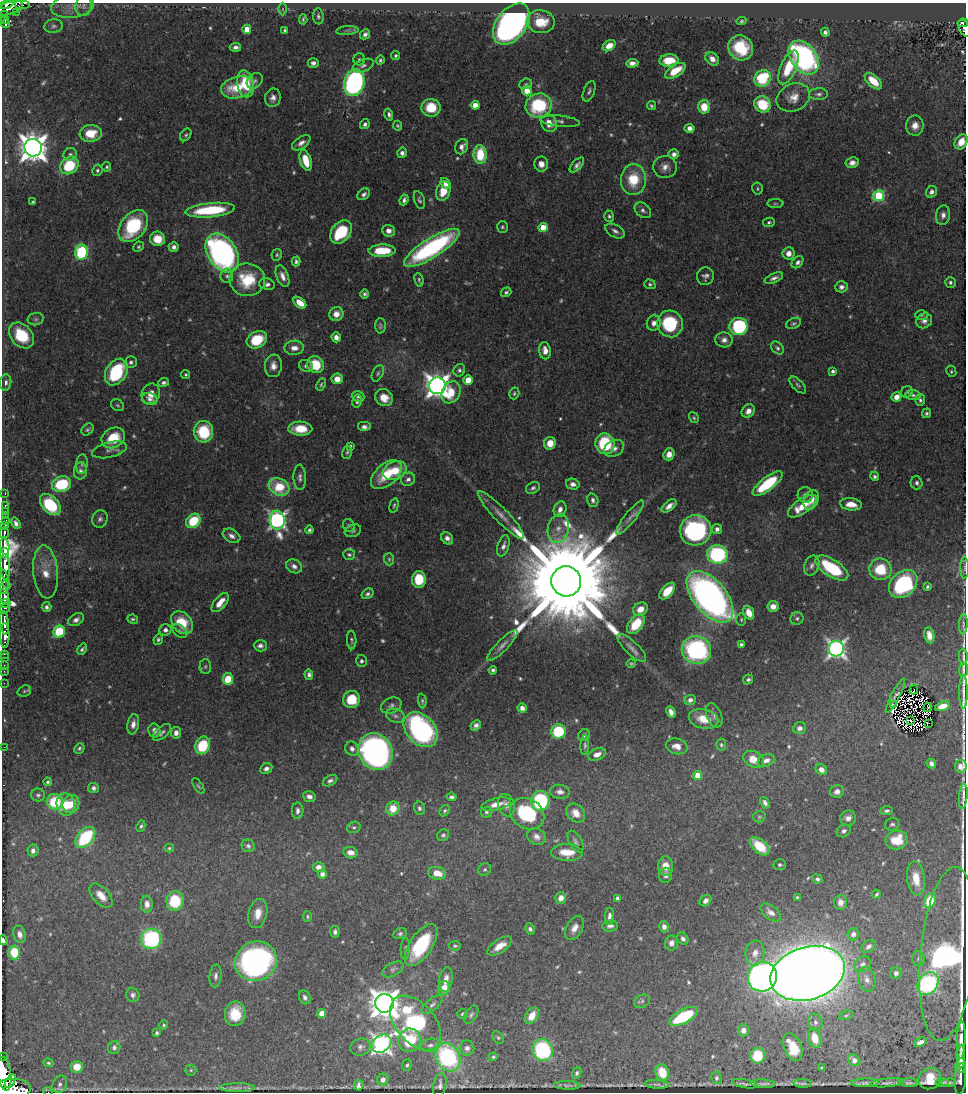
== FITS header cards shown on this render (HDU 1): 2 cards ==
NAXIS1  =                  964
NAXIS2  =                 1090

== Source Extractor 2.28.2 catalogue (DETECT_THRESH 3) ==
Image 964 x 1090 px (HDU 1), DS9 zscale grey, 1 PNG px = 1 image px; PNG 968 x 1094 px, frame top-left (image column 1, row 1090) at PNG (2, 3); each listed source drawn as its Kron ellipse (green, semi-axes under 4 px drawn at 4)
Background 0.403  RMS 0.012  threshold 0.0373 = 3 sigma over >= 5 px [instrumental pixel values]
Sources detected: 639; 7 with non-positive FLUX_AUTO (blend fragments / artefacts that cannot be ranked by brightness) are neither listed nor drawn; of the other 632, the 500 brightest by FLUX_AUTO listed and drawn (132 fainter detections omitted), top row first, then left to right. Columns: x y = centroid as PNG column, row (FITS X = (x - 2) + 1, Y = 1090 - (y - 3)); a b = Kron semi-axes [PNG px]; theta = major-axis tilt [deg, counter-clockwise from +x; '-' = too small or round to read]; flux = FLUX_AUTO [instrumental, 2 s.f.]
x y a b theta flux
7 4 7 3 23 220
23 4 8 3 0 29
73 6 21 11 8 11
84 6 10 8 78 3.7
8 8 15 6 17 390
283 9 6 4 -90 1.3
16 12 3 2 - 21
5 14 3 3 - 36
318 16 8 5 -85 2.2
303 19 5 3 - 1.4
5 20 4 2 - 52
742 21 5 4 - 1.3
541 22 14 11 -8 20
963 23 5 3 - 47
6 24 4 3 - 51
511 24 23 15 52 440
53 26 9 6 7 2.6
964 28 9 5 -62 99
247 29 4 4 - 17
285 30 4 3 - 1.6
347 31 11 4 4 2.2
825 32 4 4 - 2.5
365 34 5 4 - 3
609 46 7 5 34 8.7
235 47 5 4 - 3.2
741 48 13 12 - 36
396 56 4 4 - 1.7
804 58 19 12 -54 210
359 59 6 6 - 1.9
712 59 7 6 - 6.2
380 60 4 4 - 1.7
669 60 9 6 4 21
313 63 5 4 - 3.4
632 63 6 4 4 4.5
363 66 11 6 23 3.2
788 67 18 7 67 29
675 71 12 6 33 19
762 78 9 7 52 61
255 81 9 6 41 2.6
873 81 10 5 -42 18
354 83 13 10 74 230
245 84 13 8 -79 35
526 84 6 5 - 1.6
237 87 17 10 16 35
527 91 4 4 - 18
589 91 11 5 69 2.5
819 94 9 6 4 2.9
273 98 9 7 77 4.9
793 98 17 13 25 12
762 104 9 7 -32 37
475 105 4 4 - 9.8
539 105 13 12 - 61
651 106 4 3 - 1.4
704 107 6 6 - 21
431 108 9 9 - 24
389 114 6 4 -76 2.5
560 121 20 5 -6 3.9
549 123 9 7 -57 11
365 124 5 4 - 2.5
397 126 5 5 - 1.3
915 126 10 8 89 8
690 128 5 4 - 5
91 133 11 8 6 21
186 135 7 5 53 1.6
961 142 8 6 56 14
301 143 10 5 35 4.7
462 147 8 6 64 5.8
33 148 9 8 - 1400
402 153 5 5 - 2.9
70 154 7 6 - 2.5
480 154 9 6 -88 36
674 154 5 5 - 4.1
306 160 11 5 -73 20
852 163 7 5 10 5
541 164 7 7 - 6.7
69 165 10 8 39 42
577 165 9 4 46 3.2
107 167 4 4 - 1.4
665 167 12 11 - 6.9
97 170 6 5 - 1.8
633 179 15 12 85 30
446 183 6 4 -51 7
757 189 6 5 - 1.4
443 191 10 7 74 15
931 192 6 5 - 3.8
364 194 7 5 38 3
879 196 5 5 - 80
404 200 5 4 - 2.8
419 200 9 5 -73 1.9
33 202 3 3 - 1.3
775 204 8 4 0 1.3
210 210 25 7 6 60
643 210 9 6 -41 3.3
943 215 10 7 82 5.1
609 216 6 4 -71 1.9
769 222 6 4 11 1.7
133 226 18 12 51 69
502 227 6 5 - 1.5
543 228 4 4 - 22
389 231 6 5 - 5.9
615 231 11 6 -29 3.6
341 232 13 9 50 45
157 239 7 7 - 14
138 247 5 4 - 1.3
174 247 5 4 - 3.6
432 248 32 9 32 160
382 251 13 6 1 29
81 252 7 6 - 78
222 253 21 14 -57 330
789 253 6 6 - 5.3
277 255 6 5 - 1.6
296 261 5 4 - 2.3
798 262 7 5 47 3
227 276 7 6 - 2.4
282 276 11 6 -69 6
705 276 9 8 - 3.6
774 278 10 4 23 3.5
247 280 18 16 -6 41
419 280 7 4 -76 1.6
950 282 5 5 - 2.5
267 284 8 5 -17 3.7
650 284 6 5 - 1.6
841 287 6 5 - 3.6
506 292 5 4 - 1.9
365 294 4 4 - 2
300 303 7 4 -39 12
336 314 7 7 - 7.8
921 315 6 4 2 1.4
36 319 8 6 14 2
924 321 8 7 - 4.4
654 323 8 7 - 5.1
794 323 8 5 23 1.9
670 324 13 12 - 55
380 326 7 5 -89 2
738 326 9 8 - 87
21 335 14 10 -47 34
336 337 5 4 - 5.3
257 340 11 8 28 32
724 340 8 7 - 5
294 348 10 7 1 6.8
777 348 7 5 -44 2.2
545 351 8 6 -82 7.9
131 362 6 6 - 2.7
316 365 8 8 - 28
273 366 11 8 84 6.7
306 366 7 6 - 2.6
459 370 6 5 - 2.5
833 371 4 3 - 2
951 371 6 5 - 1.4
116 372 14 10 57 65
378 373 9 5 63 2
186 375 5 4 - 1.5
337 379 5 5 - 9.2
468 380 4 4 - 24
6 382 8 5 84 3.1
164 382 5 4 - 2.6
321 385 6 3 64 1.6
798 385 10 5 -46 2.2
437 386 8 8 - 810
451 392 11 9 61 25
907 392 6 5 - 1.7
514 393 6 5 - 1.5
151 394 10 9 - 7.8
913 395 7 5 -7 2.1
358 397 6 5 - 1.6
896 397 5 4 - 7.8
384 398 9 8 - 13
150 399 8 6 -18 3.1
920 400 6 5 - 1.8
357 401 7 4 80 2.6
117 405 7 5 -33 1.5
748 411 7 6 - 5.9
926 413 5 4 - 1.7
694 418 6 4 -58 1.4
364 427 7 5 0 3.9
300 429 12 7 -2 21
87 430 7 5 42 1.8
203 432 11 10 - 43
113 438 12 9 29 25
550 443 6 6 - 11
605 444 10 9 - 55
350 446 4 3 - 1.5
614 448 10 8 28 5.8
109 450 18 7 14 4.9
347 452 6 5 - 1.5
669 454 6 5 - 8
82 464 10 5 83 2.5
80 471 8 6 84 3.5
395 471 12 9 23 22
386 475 18 10 42 30
874 476 4 4 - 2
300 477 13 6 -88 3.7
408 479 7 6 - 3.5
917 483 6 6 - 2.9
62 484 10 7 18 48
573 484 7 5 -14 4.4
768 484 18 6 38 57
279 487 11 8 -28 37
533 488 7 5 33 2.4
5 494 3 2 - 5.6
805 495 8 7 - 3.5
593 500 7 5 -74 3
811 500 10 7 65 7.2
50 504 12 8 -46 55
851 504 11 6 -7 11
5 505 3 3 - 14
394 505 7 3 76 1.5
669 506 9 4 37 6
802 506 17 7 34 23
560 509 8 6 69 5.5
5 511 2 2 - 4.4
5 515 3 2 - 14
501 515 32 7 -46 11
630 518 21 5 52 5.1
100 519 9 7 66 3.1
6 520 3 3 - 16
277 520 9 7 -83 320
193 521 8 6 43 36
16 523 6 4 -59 3.5
5 525 3 2 - 19
349 526 7 5 -56 1.8
558 529 14 10 79 9.4
717 529 5 5 - 3.4
309 530 4 4 - 1.9
696 530 16 15 - 120
353 531 8 6 21 2.2
4 533 6 3 86 110
232 536 9 6 -29 4.4
447 538 6 5 - 4.9
5 546 9 4 -83 900
503 546 11 5 73 4.2
5 553 5 4 - 720
717 554 10 9 - 92
349 555 6 5 - 1.8
389 559 6 5 - 1.6
812 565 10 7 67 3.6
294 566 8 6 -31 4.6
5 567 13 5 -88 960
832 568 19 8 -33 58
964 568 11 4 90 1.8
880 569 11 10 - 35
46 572 27 12 -85 15
5 579 11 4 -69 270
419 580 8 7 - 31
566 581 15 15 - 39000
903 584 16 12 43 120
927 586 4 3 - 1.7
4 588 6 3 83 140
667 591 10 5 47 21
367 594 6 5 - 2.3
5 597 8 4 -74 360
710 597 30 16 -50 470
220 603 11 5 50 11
5 604 5 3 - 77
773 606 5 5 - 8.6
46 607 5 5 - 2.5
5 608 6 4 60 80
640 609 8 6 35 11
749 613 7 5 -67 13
797 618 6 6 - 2.1
133 619 5 4 - 1.6
76 620 8 5 30 4
741 620 6 5 - 1.4
5 623 12 3 -84 560
182 623 13 9 -48 26
636 624 11 7 52 31
963 624 10 2 86 1.3
165 630 6 5 - 3.3
180 631 8 6 -34 2.1
59 632 6 6 - 50
5 635 12 4 -90 570
929 635 8 5 -79 8.2
158 639 5 4 - 1.9
352 640 9 4 -88 1.9
502 645 21 5 45 5.5
741 645 4 4 - 2.5
260 646 6 5 - 3.6
632 648 19 6 -44 5.5
836 648 8 7 - 390
82 649 6 4 52 1.9
696 650 15 14 - 140
4 654 2 2 - 6.8
963 656 8 2 -87 1.5
4 658 2 2 - 7.9
361 661 6 5 - 2.5
631 663 4 4 - 1.4
4 665 2 2 - 4.9
205 666 7 6 - 1.9
493 670 4 4 - 2.2
963 670 7 2 86 1.7
4 671 2 2 - 7.5
309 675 5 4 - 2.7
228 679 6 5 - 40
748 679 5 5 - 2.2
4 683 2 2 - 9.2
914 689 5 3 - 7.1
24 691 7 5 21 1.8
963 692 17 2 90 3.7
895 696 19 3 63 2.9
351 699 8 8 - 30
690 700 6 4 21 3.8
422 701 7 4 -86 1.6
894 704 4 3 - 2.9
391 705 11 7 24 3.3
942 706 7 4 18 7.9
928 707 4 2 - 2.3
522 708 5 4 - 4.8
671 712 6 4 -64 5.1
714 715 12 7 -68 3.9
395 716 9 6 -21 3.2
703 719 15 9 -13 17
911 720 2 2 - 1.5
929 723 3 2 - 1.8
133 724 10 5 81 5.5
476 725 6 4 45 3.1
799 728 6 6 - 3.6
421 730 20 14 -48 190
154 731 7 6 - 5.2
559 731 7 7 - 52
162 732 11 5 40 2.8
176 733 6 5 - 5
584 735 6 5 - 2.7
203 745 9 7 67 40
585 745 10 4 87 2.1
721 745 6 4 -84 1.5
677 746 11 7 -14 7.9
4 747 2 2 - 19
79 748 6 4 47 1.9
352 749 7 6 - 4
375 752 19 16 -60 410
597 754 9 5 23 6.8
754 759 11 8 -28 13
766 760 9 6 22 4.8
931 763 5 4 - 3.5
961 766 6 6 - 3.6
266 769 6 5 - 3.6
821 770 6 5 - 5.8
697 775 4 4 - 16
330 781 8 5 31 2.9
48 782 4 4 - 1.6
198 786 9 4 -55 1.5
93 788 5 5 - 3
560 792 10 7 -5 4.3
837 792 7 6 - 4
38 795 7 6 - 2.1
963 796 13 2 85 2.4
309 797 6 5 - 4.4
452 797 5 4 - 2.5
540 801 10 9 - 71
55 802 8 7 - 53
765 803 6 4 -57 2.9
71 804 9 8 - 13
496 804 15 6 14 9.6
66 805 11 9 -78 17
506 805 11 8 -73 5.6
393 808 7 6 - 16
419 808 7 5 -76 2.1
298 811 8 5 88 3.9
445 811 6 4 58 1.6
886 811 6 4 7 2.4
486 812 5 5 - 1.7
576 813 10 8 -47 9.3
527 814 18 15 -33 66
759 817 6 5 - 1.5
848 818 8 7 - 5.6
892 824 7 6 - 2.2
141 826 6 4 63 1.9
354 827 7 5 19 1.8
844 831 7 6 - 2.9
443 835 6 5 - 1.8
85 837 12 7 50 66
537 837 10 8 -34 5.2
897 840 11 9 13 28
576 841 12 6 -61 2.9
248 846 6 6 - 2.4
760 846 11 6 -42 28
169 848 5 4 - 1.4
33 851 6 5 - 3.8
567 852 16 8 -3 16
351 853 7 5 -12 5
780 865 6 5 - 2
666 866 10 7 -89 10
319 867 6 5 - 5
485 869 7 6 - 1.6
437 873 9 6 -11 12
322 874 4 4 - 4.9
666 875 7 6 - 3.6
916 878 17 9 -82 17
817 879 5 4 - 2.2
876 894 4 2 - 1.4
101 896 14 8 -48 11
797 897 4 3 - 1.3
561 898 6 5 - 8.3
617 898 4 4 - 2.6
175 901 10 8 79 49
705 901 6 5 - 3.8
930 901 7 5 66 33
841 902 7 6 - 4.9
147 904 8 6 -87 5.9
771 912 12 6 -39 5.6
258 913 15 9 76 12
307 916 5 4 - 1.3
609 916 8 4 86 3.9
610 926 8 5 5 3.7
664 927 6 5 - 4.3
574 928 13 8 61 7
530 929 6 4 -62 2.3
335 932 6 5 - 2.7
20 934 9 6 -75 5.8
400 934 7 5 25 2.1
853 934 6 5 - 4.1
151 939 10 10 - 120
683 939 6 5 - 3.2
3 940 5 3 - 2.8
671 943 7 6 - 6.3
421 945 24 11 57 65
455 946 6 4 -9 1.6
500 946 14 6 34 13
869 946 8 5 33 2.9
405 949 11 4 87 2.2
14 952 7 6 - 25
755 953 12 9 81 7.4
948 954 87 27 85 390
918 958 7 6 - 2.5
256 961 21 19 25 310
863 964 9 7 33 3.7
393 969 11 6 29 3.2
808 973 38 26 17 2800
896 973 6 5 - 2.6
216 976 11 6 85 3.8
762 977 15 14 - 440
446 979 12 6 80 7.2
867 979 12 8 -75 5.3
928 983 12 9 56 150
444 988 7 6 - 12
133 995 7 6 - 2.9
305 997 7 5 -64 3.1
642 1001 8 6 25 2.4
384 1003 9 9 - 1600
432 1005 12 6 42 3.2
322 1013 4 4 - 17
235 1014 12 10 78 25
463 1014 5 5 - 1.8
471 1015 10 6 58 2.5
846 1015 7 4 21 1.5
532 1016 9 6 56 11
683 1016 15 6 29 58
815 1022 8 7 - 3.4
415 1023 32 19 -49 110
164 1025 4 4 - 1.3
743 1030 6 5 - 4.9
157 1033 4 3 - 1.8
498 1038 7 5 -49 1.5
815 1038 10 6 -73 17
409 1040 12 11 - 39
961 1040 19 4 88 9.7
920 1042 6 4 24 4.2
382 1044 11 8 38 440
430 1045 10 6 13 3.8
114 1047 7 6 - 2.7
360 1047 10 8 20 3.8
793 1047 14 8 -67 22
467 1048 7 7 - 3.5
543 1050 11 10 - 90
2 1056 2 2 - 24
758 1056 8 7 - 31
448 1057 15 11 -62 120
493 1057 4 4 - 1.3
961 1057 12 3 89 4.5
854 1060 6 5 - 4.8
48 1063 5 4 - 1.4
407 1065 6 4 70 1.4
961 1066 7 5 82 4.7
77 1067 6 6 - 13
822 1068 3 3 - 1.5
191 1070 5 5 - 1.4
662 1072 8 6 -67 22
577 1073 6 4 66 1.8
4 1074 17 7 -82 1800
716 1078 6 5 - 2.1
930 1079 11 10 - 17
960 1079 16 6 85 3
383 1080 6 5 - 3.9
10 1081 7 3 59 370
803 1083 9 3 -2 1.4
865 1083 14 4 1 2
887 1083 17 3 5 2.2
908 1083 9 2 -1 1.3
942 1083 6 3 3 1.4
948 1083 7 2 4 1.8
60 1084 9 7 66 3.5
657 1084 12 3 -4 1.8
745 1084 13 2 -10 1.7
763 1084 12 3 -2 1.4
358 1085 5 4 - 2.2
440 1085 12 6 80 2.7
567 1085 13 3 -2 1.8
237 1088 18 4 0 3.3
10 1089 21 10 4 2300
48 1091 4 2 - 5.1
At the frame edge (FLAGS 8, measured only in part): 10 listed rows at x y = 7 4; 23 4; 964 28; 961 142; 964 568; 3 940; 2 1056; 4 1074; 10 1089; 48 1091
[132 fainter detections neither listed nor drawn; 7 non-positive-flux detections neither listed nor drawn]